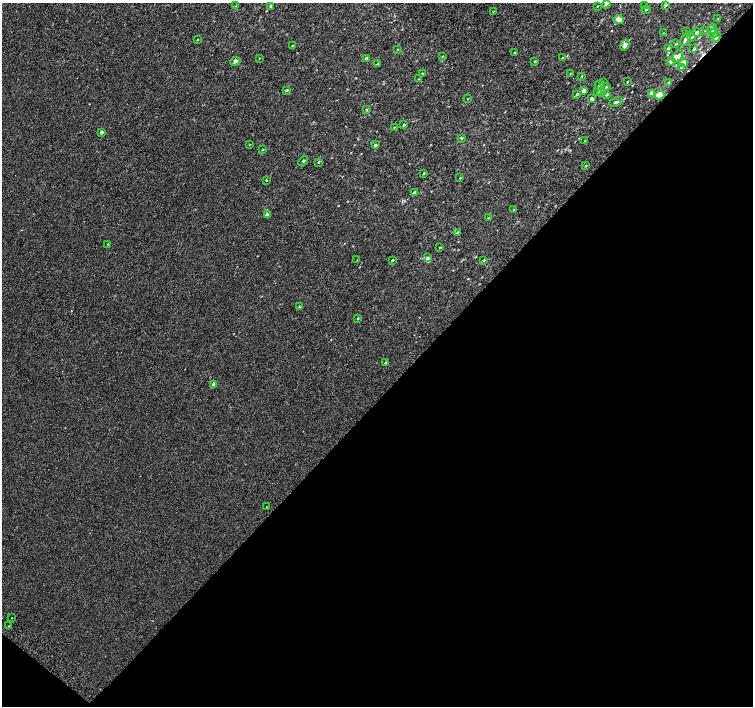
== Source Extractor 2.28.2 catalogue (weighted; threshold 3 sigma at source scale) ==
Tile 15 of 4 x 4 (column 3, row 4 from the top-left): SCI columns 3042-4543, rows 266-1672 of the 6074 x 6092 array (HDU 1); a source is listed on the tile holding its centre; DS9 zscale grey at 2 x 2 block average (1 PNG px = mean of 2 x 2 image px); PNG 755 x 708 px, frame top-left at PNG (2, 3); each listed source drawn as its Kron ellipse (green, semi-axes under 4 px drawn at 4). Shown black and unused: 45% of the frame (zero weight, under 2 of 3 exposures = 2% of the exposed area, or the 3 px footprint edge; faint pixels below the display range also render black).
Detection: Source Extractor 2.28.2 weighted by HDU 2 'WHT'; one run over the whole footprint, this tile lists its part. Background 9.91e-05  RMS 0.0034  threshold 0.0155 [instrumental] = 3 sigma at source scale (4.5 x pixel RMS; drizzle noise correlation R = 1.50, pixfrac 1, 0.0396/0.0396 arcsec/px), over >= 5 px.
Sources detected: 94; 1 cosmic-ray / hot-pixel residue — neither listed nor drawn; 2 inside a brighter listed object's ellipse — not listed separately; the other 91 listed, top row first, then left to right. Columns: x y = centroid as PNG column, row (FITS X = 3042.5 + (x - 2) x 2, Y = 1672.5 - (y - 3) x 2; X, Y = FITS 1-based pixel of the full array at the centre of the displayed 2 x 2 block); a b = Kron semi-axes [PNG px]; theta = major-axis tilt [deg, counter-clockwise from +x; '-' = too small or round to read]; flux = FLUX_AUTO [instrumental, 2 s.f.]
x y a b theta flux
606 3 4 3 - 2.6
666 5 3 2 - 0.9
236 6 2 2 - 0.38
271 6 2 2 - 2.3
597 6 2 2 - 0.62
644 6 3 2 - 1.2
646 10 4 2 - 0.58
493 12 3 2 - 0.53
718 18 3 2 - 0.41
619 19 5 4 - 5.1
712 29 5 4 - 1.7
705 31 3 2 - 0.43
686 32 3 2 - 0.86
697 32 4 3 - 1.3
663 33 3 2 - 0.35
714 33 5 4 - 2.5
692 37 3 2 - 0.61
716 37 5 3 - 1.3
686 39 7 3 56 3
197 40 2 2 - 0.49
676 44 3 2 - 0.59
625 45 6 4 57 2.7
292 46 3 2 - 0.61
398 49 2 2 - 0.35
668 49 4 3 - 2.1
694 49 3 3 - 1.3
515 53 3 2 - 0.76
442 56 2 2 - 0.48
678 56 7 4 52 4.3
259 58 3 2 - 0.3
366 58 3 2 - 1.9
562 58 3 2 - 0.39
235 61 5 4 - 1.7
535 61 3 2 - 0.69
671 61 4 3 - 2.9
683 63 3 3 - 5
377 64 3 2 - 0.55
682 67 4 3 - 2.6
422 73 2 2 - 0.75
570 73 3 2 - 0.37
581 76 3 2 - 0.63
419 79 3 2 - 0.6
627 82 3 2 - 0.57
669 82 3 2 - 1
603 83 3 2 - 0.54
599 85 5 3 - 1.4
606 87 3 2 - 0.64
287 90 3 2 - 0.89
584 90 3 2 - 5.2
597 91 4 3 - 0.86
602 93 4 2 - 0.67
651 93 4 3 - 2.3
577 94 3 2 - 1.3
607 95 3 2 - 0.7
660 95 5 3 - 12
468 99 3 2 - 0.32
592 99 3 2 - 2.4
616 102 7 3 24 1.2
366 110 3 2 - 0.73
404 125 3 2 - 0.79
394 127 2 2 - 0.44
102 132 3 2 - 3.2
461 138 3 3 - 0.83
585 141 3 2 - 0.57
250 145 2 2 - 0.26
375 145 3 2 - 1.5
263 150 2 2 - 0.52
303 161 6 3 47 0.93
318 162 3 2 - 0.76
586 166 3 2 - 0.59
424 173 3 2 - 0.69
460 178 2 2 - 0.46
266 180 2 2 - 0.58
414 193 3 2 - 3.1
513 209 3 2 - 0.46
267 214 3 2 - 3.4
488 218 3 2 - 0.32
458 232 4 2 - 1.1
108 244 2 2 - 0.41
440 248 3 2 - 0.52
428 258 3 2 - 3.3
357 260 2 2 - 0.23
392 260 2 2 - 0.9
484 261 4 3 - 0.78
300 307 3 2 - 1.9
358 318 3 2 - 0.49
385 363 4 3 - 0.75
214 384 3 2 - 3.8
266 507 2 2 - 0.35
12 618 2 2 - 1
9 626 2 2 - 1
Isophote crosses this tile's border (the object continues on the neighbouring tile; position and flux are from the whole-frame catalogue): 1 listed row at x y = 606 3
Diffuse or blended objects may show on this block-average render without a row.